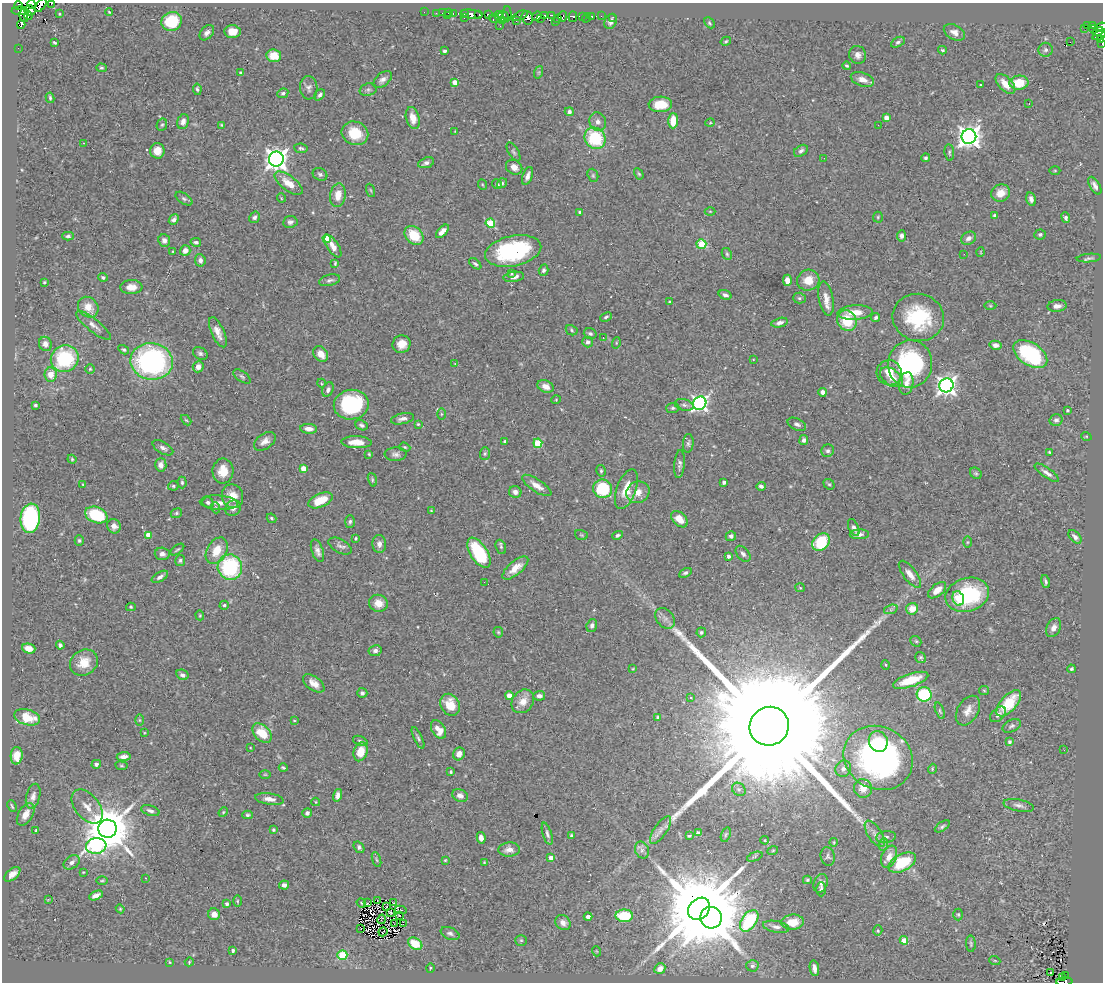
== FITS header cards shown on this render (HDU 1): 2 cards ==
NAXIS1  =                 1101
NAXIS2  =                  980

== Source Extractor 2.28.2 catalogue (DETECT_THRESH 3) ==
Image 1101 x 980 px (HDU 1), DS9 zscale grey, 1 PNG px = 1 image px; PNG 1105 x 984 px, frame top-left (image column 1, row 980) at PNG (2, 3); each listed source drawn as its Kron ellipse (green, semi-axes under 4 px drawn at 4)
Background 0.685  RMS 0.028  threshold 0.0847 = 3 sigma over >= 5 px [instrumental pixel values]
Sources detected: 478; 8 with non-positive FLUX_AUTO (blend fragments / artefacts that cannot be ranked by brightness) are neither listed nor drawn; the other 470 listed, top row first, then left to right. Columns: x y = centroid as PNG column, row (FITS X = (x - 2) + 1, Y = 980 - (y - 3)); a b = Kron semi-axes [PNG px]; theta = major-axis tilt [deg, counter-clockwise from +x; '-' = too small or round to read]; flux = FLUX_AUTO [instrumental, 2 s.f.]
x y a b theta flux
31 4 4 3 - 270
51 4 2 2 - 27
41 5 8 4 55 120
18 6 4 3 - 100
30 10 6 5 - 49
20 11 8 3 -2 270
109 12 4 2 - 1.6
424 12 2 2 - 6.7
436 13 2 2 - 4.6
442 13 2 2 - 4.1
448 13 3 2 - 2.1
453 13 3 2 - 13
464 13 3 3 - 30
59 14 3 2 - 1.4
471 14 11 4 -8 270
479 14 3 2 - 36
507 14 7 2 -88 32
488 15 4 3 - 130
499 15 4 3 - 1.1
552 15 3 2 - 71
24 16 6 4 -77 240
28 16 4 2 - 53
447 16 3 2 - 10
503 16 5 5 - 130
520 16 8 3 23 160
537 16 5 4 - 83
544 16 4 3 - 210
563 16 5 2 - 95
582 16 3 3 - 63
591 16 3 2 - 8.7
601 16 2 2 - 3.5
573 17 5 4 - 120
613 17 3 2 - 4.2
464 18 3 2 - 9.6
494 18 5 4 - 15
527 18 7 5 -73 410
541 18 2 2 - 21
558 18 3 2 - 24
586 18 5 2 - 6.6
502 20 3 3 - 75
516 20 3 3 - 64
172 21 10 9 - 69
611 21 8 6 64 7.7
555 22 3 2 - 21
709 23 6 4 -43 2.9
21 25 4 3 - 38
1088 25 3 3 - 59
500 26 3 2 - 5.4
1092 26 3 3 - 130
1101 27 6 4 24 74
1085 29 2 2 - 1.7
1094 29 4 3 - 21
1098 31 5 4 - 250
232 32 8 6 -5 19
954 32 11 7 -28 11
207 33 9 6 48 8
1099 35 7 2 28 49
1101 40 4 3 - 33
726 41 5 4 - 2.3
55 42 3 2 - 2.1
898 42 7 4 28 4.5
1070 42 2 2 - 310
1102 44 4 2 - 8.3
18 48 2 2 - 4.4
942 50 4 3 - 2.8
1046 50 7 7 - 5.1
445 51 3 3 - 4.8
858 55 9 8 - 9.8
274 56 7 6 - 33
847 66 4 3 - 2.7
101 68 5 4 - 2.8
539 72 6 4 71 2.5
241 73 4 4 - 3.1
862 79 12 6 -19 15
383 80 11 6 41 9.3
455 82 4 4 - 18
1019 83 9 7 3 47
1005 84 12 6 -46 24
980 85 3 2 - 1.4
309 88 12 9 -87 8.2
197 89 6 4 -80 3.9
368 90 9 6 16 5.1
283 93 5 4 - 4
320 95 6 4 49 4.6
50 98 5 3 - 3
1029 103 2 2 - 1.2
660 104 12 8 3 40
569 112 4 4 - 4.8
413 118 11 6 -76 20
886 118 4 4 - 18
673 121 7 5 88 34
183 122 7 5 73 9.9
598 122 9 8 - 9.7
710 123 5 3 - 1.7
162 125 6 5 - 3
222 125 3 3 - 2
878 125 2 2 - 1.1
455 131 3 2 - 0.99
355 133 14 11 -22 48
969 137 7 7 - 1400
595 138 11 10 - 110
84 143 3 2 - 1.3
301 148 6 4 -8 4.2
157 151 8 7 - 21
801 151 8 5 34 5.4
513 152 10 5 -60 4.2
949 153 8 5 -83 3.7
824 158 2 2 - 1.1
926 158 4 4 - 3.2
276 159 7 7 - 1300
426 163 8 5 21 6.4
514 167 9 7 -33 12
1055 171 5 3 - 1.9
320 174 7 6 - 4.8
639 174 6 4 -58 2.4
593 175 7 5 -71 3.5
527 176 9 4 71 8.5
289 183 17 7 -37 28
502 183 5 4 - 4
497 184 5 4 - 3.4
483 185 5 3 - 1.9
1095 186 10 5 -59 8.4
371 190 7 3 -71 2.2
1001 193 9 8 - 23
338 195 12 8 81 25
281 198 5 3 - 1.5
184 199 9 5 -34 4.5
1031 199 7 5 -77 7.3
710 211 5 3 - 1.7
580 212 3 3 - 2.9
995 215 4 3 - 3.3
255 217 6 5 - 4.7
878 217 5 5 - 2.6
1066 218 5 3 - 4
174 220 5 4 - 6.9
290 222 7 6 - 6
490 223 5 4 - 84
442 231 8 4 47 14
1040 234 6 5 - 3.9
414 235 10 8 -45 51
68 236 6 4 1 4.3
901 236 5 4 - 6
969 238 8 6 28 7.7
327 239 4 4 - 47
164 241 6 5 - 9.9
196 242 5 4 - 4.9
701 244 5 5 - 66
333 246 13 5 -57 15
173 251 4 3 - 1.6
185 251 5 5 - 13
513 251 28 15 11 240
981 252 5 3 - 1.5
727 254 6 5 - 3
964 254 2 2 - 3
1089 258 12 4 5 5.3
200 260 6 5 - 7.3
335 263 4 2 - 2.6
475 264 7 4 -40 4
544 270 6 4 72 3.8
511 274 4 2 - 1.8
103 277 5 4 - 3.9
514 277 10 5 8 8.2
330 280 11 5 14 5.8
787 280 6 4 -89 14
808 280 11 10 - 25
44 282 3 2 - 2
131 287 11 7 2 17
725 295 7 4 -17 5.7
799 298 6 5 - 3.5
826 299 17 7 -80 17
669 302 3 3 - 1.9
990 306 6 4 -2 2.4
1057 306 10 6 6 9.4
88 307 11 9 -46 26
855 312 17 7 3 30
606 317 6 4 24 3.1
876 317 5 3 - 4
918 317 26 23 -14 130
847 321 11 9 -57 65
780 323 8 4 13 8
93 325 21 6 -38 12
572 330 6 5 - 2.9
218 332 16 6 -66 17
590 334 6 5 - 4.5
603 338 3 3 - 1.2
588 342 5 5 - 4.9
616 343 6 3 73 1.8
45 344 7 6 - 9.5
402 344 9 8 - 21
995 345 6 4 -13 9.7
124 350 6 4 -31 3.6
200 353 8 6 -31 4.9
321 354 8 6 -52 17
1030 354 19 11 -33 190
65 359 14 13 - 130
753 360 4 2 - 1.5
152 361 21 18 -8 400
455 364 4 2 - 1.4
910 364 24 22 81 250
198 367 6 5 - 11
90 369 4 4 - 2.2
889 373 12 12 - 28
51 374 7 6 - 22
242 376 10 5 -37 4.1
891 377 13 8 -36 19
321 383 4 3 - 1.7
906 384 11 7 79 14
946 385 7 7 - 920
546 386 8 6 -21 12
328 390 7 5 65 6.4
823 392 4 4 - 8.7
556 400 4 4 - 1.9
700 403 7 6 - 560
35 405 3 3 - 2.5
351 405 18 15 10 170
684 405 9 5 -15 6.2
673 408 6 5 - 3.6
1067 410 3 3 - 3
441 414 5 3 - 2.1
403 419 12 5 13 7.7
186 420 6 3 -43 2.3
1056 420 6 5 - 5
418 424 4 4 - 2.1
797 424 10 5 -26 6.4
362 425 6 4 -24 4.7
309 429 8 5 -4 13
1086 436 5 3 - 1.6
804 440 5 4 - 6.9
265 441 12 7 35 12
505 441 3 3 - 2.8
357 442 15 6 -2 24
538 443 4 4 - 75
688 443 9 5 84 4.7
405 447 6 4 -21 2.5
163 448 11 5 -30 7.2
828 451 6 6 - 5.1
1049 452 4 3 - 2.1
369 454 4 4 - 2.2
396 454 11 7 2 7.4
485 454 6 5 - 3.3
72 459 4 4 - 2.2
680 464 14 5 86 6.5
161 465 6 5 - 11
303 468 4 4 - 29
223 471 12 10 88 28
601 471 6 4 -77 2.8
976 473 6 5 - 3.1
1047 473 14 5 -35 9.6
372 480 7 4 -73 2.8
182 482 6 4 -88 3.1
724 482 4 4 - 7.3
829 484 6 5 - 2.9
83 485 4 3 - 1.4
537 485 17 6 -33 17
173 486 5 4 - 3.4
761 486 4 3 - 5
603 489 9 9 - 88
626 489 21 9 70 34
515 492 6 6 - 9.5
638 492 12 10 25 20
232 496 12 10 -70 27
320 500 13 6 24 38
208 502 6 5 - 5.7
219 503 19 7 -4 16
216 508 5 3 - 2.3
233 508 8 7 - 9.2
431 511 4 3 - 1.6
176 513 6 4 23 3.2
96 515 11 8 -21 110
30 518 14 10 84 240
272 518 5 3 - 3.2
679 519 10 6 -44 24
350 521 6 5 - 3.7
114 526 7 6 - 9.5
854 528 9 5 -66 7.2
859 534 9 5 2 9
148 535 4 4 - 24
581 535 6 5 - 2.8
618 535 5 4 - 3.9
731 536 5 5 - 4.7
1075 537 8 5 -49 7.3
355 538 3 3 - 2
79 540 5 4 - 3.1
821 542 10 7 41 88
967 542 6 4 89 2.2
379 544 9 6 -88 9.3
340 546 12 7 -29 7.4
501 547 7 5 -70 3.6
177 550 8 3 37 2.6
217 551 14 9 60 35
317 551 12 5 -70 9.4
479 553 17 8 -58 120
162 554 7 6 - 7.4
743 554 9 5 -50 7.1
728 556 3 3 - 6.1
180 560 5 5 - 3.5
230 567 12 12 - 170
515 568 16 7 41 22
685 573 7 4 27 3.8
910 574 16 6 -53 16
160 577 9 4 30 6.4
484 582 2 2 - 4.4
1046 582 7 4 -75 3.9
800 588 5 4 - 2.1
937 590 11 5 40 19
967 595 22 16 17 160
958 598 7 5 -74 14
378 603 9 8 - 21
224 605 4 4 - 3.5
131 607 5 4 - 2.2
891 609 7 4 19 4
912 609 6 5 - 25
200 615 5 4 - 2.1
665 618 11 8 -47 10
592 625 6 5 - 5.3
1054 628 10 6 61 9.5
498 632 5 5 - 2.6
701 632 5 4 - 3.3
916 641 6 5 - 2.7
60 645 4 3 - 5.1
29 648 7 5 -16 14
375 651 6 5 - 5.9
921 658 6 5 - 3.5
84 662 14 12 32 33
885 665 5 3 - 1.9
633 668 4 2 - 1.4
1071 669 4 3 - 3.5
182 675 6 5 - 5.8
911 680 18 6 18 52
314 683 12 7 -36 14
984 691 5 4 - 2.3
362 693 5 5 - 5.3
924 694 7 7 - 140
509 696 4 4 - 19
539 696 6 5 - 7.4
691 698 4 3 - 1.9
523 701 13 10 51 20
1009 703 16 8 48 61
450 705 11 9 -60 36
940 711 9 4 -69 3.2
968 711 16 10 59 17
998 714 9 6 42 7.6
27 717 13 7 -16 43
658 717 3 3 - 2.9
139 720 6 4 -89 2
294 721 4 2 - 1.5
769 726 20 19 - 190000
1012 726 10 6 27 5.3
438 730 10 6 -57 20
144 733 4 2 - 1.4
262 733 11 7 -44 42
418 738 11 3 -64 4.2
360 741 7 4 -22 4.3
878 741 10 9 - 38
1009 742 4 3 - 3.5
250 748 3 2 - 1.7
1064 750 3 2 - 2.4
360 752 10 7 72 34
459 754 6 5 - 13
17 756 9 6 87 27
124 756 7 4 5 9.3
878 758 35 31 -27 560
96 764 5 4 - 4.5
121 766 6 3 -8 2.1
283 768 4 2 - 2.7
843 769 8 7 - 8.1
932 769 5 3 - 1.8
451 772 3 3 - 2.2
265 774 5 3 - 1.8
863 788 9 9 - 20
739 789 7 6 - 5.2
338 795 6 4 75 7.7
460 795 8 6 -23 9.9
33 796 13 7 76 10
269 799 14 5 -9 13
316 802 4 4 - 1.8
1019 805 15 6 -12 8.3
12 806 6 3 -65 2.6
87 807 20 12 -50 22
150 811 9 5 -17 6.4
223 812 5 4 - 2
307 813 5 5 - 4.7
26 814 12 7 60 17
248 815 5 4 - 3.6
942 826 8 4 34 3.9
107 829 9 9 - 9700
36 830 3 3 - 2.3
273 830 3 3 - 3.2
660 830 16 6 55 11
698 833 4 4 - 5.2
547 834 11 4 -72 5.9
875 834 15 7 -57 12
726 835 7 4 71 3.3
571 836 4 4 - 3.2
689 836 4 3 - 2.2
886 837 10 6 8 6.6
481 838 6 4 -78 12
765 840 4 3 - 2.3
834 842 4 3 - 1.5
884 844 6 4 71 3.7
96 846 10 8 8 280
359 847 6 5 - 4.4
509 850 11 7 2 14
642 850 8 7 - 7.2
773 850 5 3 - 1.7
828 856 9 7 -77 4.9
755 857 8 3 21 2.2
889 857 11 7 66 20
551 858 4 4 - 14
376 860 8 3 -71 2.9
445 860 4 3 - 1.7
72 862 9 6 35 7.2
484 862 4 3 - 1.6
902 863 15 8 27 94
83 872 3 2 - 1.3
12 874 9 5 40 11
145 878 2 2 - 2.1
807 880 4 3 - 2.3
102 881 5 3 - 2.1
821 883 9 6 69 7
284 885 5 4 - 8.6
821 889 7 5 -89 5.2
96 895 7 4 24 10
48 899 2 2 - 22
377 900 2 2 - 1.1
237 901 6 4 -90 2.5
361 903 5 4 - 2.2
367 903 2 2 - 1.7
393 903 2 2 - 1.9
227 904 4 4 - 4
387 907 3 2 - 1.4
120 909 4 4 - 2
699 909 12 9 49 38000
401 910 6 2 -13 4.7
390 912 3 3 - 3
214 914 6 6 - 13
958 914 6 5 - 3.2
399 915 2 2 - 1.3
624 916 8 6 0 71
588 917 4 4 - 8.4
711 918 11 10 - 7700
382 919 5 2 - 2.1
749 921 12 7 56 140
793 922 11 7 5 33
395 923 3 2 - 1.7
563 923 8 7 - 12
403 924 4 2 - 1.7
776 927 13 5 -10 9.1
360 928 3 2 - 0.41
878 931 5 4 - 2.5
383 932 5 2 - 0.74
450 933 10 6 -21 5.9
521 940 6 5 - 2.8
904 940 4 4 - 35
415 944 8 5 -32 41
971 944 8 4 -87 3.4
233 950 3 3 - 5.3
596 951 5 3 - 1.5
342 955 5 5 - 94
995 961 6 3 -20 2.3
170 962 4 3 - 1.7
189 962 4 3 - 1.9
752 966 6 5 - 5.2
430 968 4 3 - 1.9
814 968 8 4 -80 11
660 969 6 5 - 10
1051 973 3 2 - 3.7
1066 976 3 2 - 3
1063 978 3 2 - 0.8
1064 981 8 2 4 59
At the frame edge (FLAGS 8, measured only in part): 7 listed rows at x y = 31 4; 51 4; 41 5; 1101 27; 1101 40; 1102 44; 1064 981
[8 non-positive-flux detections neither listed nor drawn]